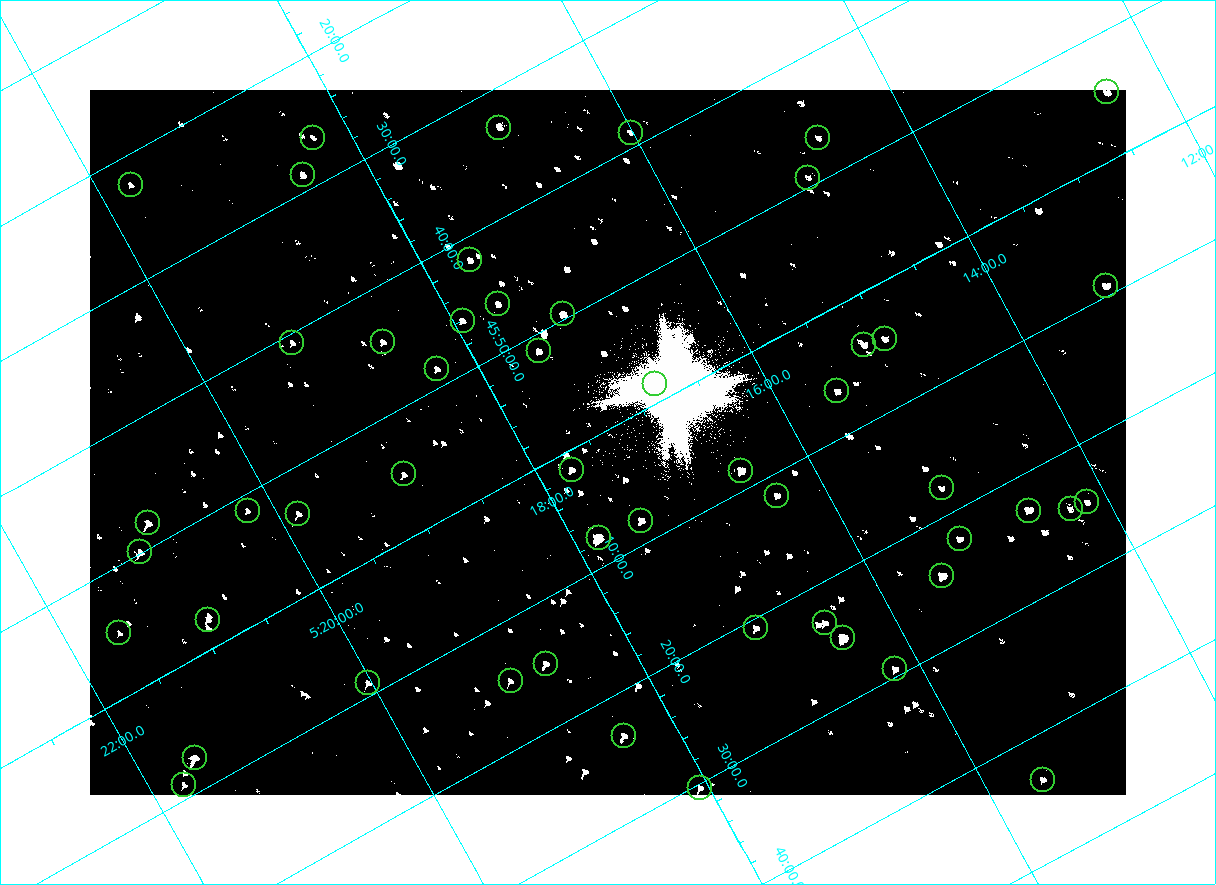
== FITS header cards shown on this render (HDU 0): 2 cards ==
NAXIS1  =                 2072
NAXIS2  =                 1410

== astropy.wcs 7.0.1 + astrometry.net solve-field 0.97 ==
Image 2072 x 1410 px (HDU 0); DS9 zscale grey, zoomed out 1/2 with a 90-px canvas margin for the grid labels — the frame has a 2x2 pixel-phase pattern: the four 2x2 pixel phases sit at different levels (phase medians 80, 80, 80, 144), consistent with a one-shot-colour (mosaic) sensor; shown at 1/2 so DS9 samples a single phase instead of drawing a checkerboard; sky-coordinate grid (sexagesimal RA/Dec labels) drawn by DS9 from the SOLVED WCS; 51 Tycho-2 reference stars matched to detected sources circled (green)
Header WCS: none
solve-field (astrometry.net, Tycho-2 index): SOLVED blind (the file carries no WCS)
Solved WCS: RA---TAN-SIP/DEC--TAN-SIP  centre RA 05:17:22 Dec +46:01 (79.34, +46.02 deg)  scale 2.54 arcsec/px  FOV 87.7' x 59.7'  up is -151 deg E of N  parity flipped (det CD > 0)
(file carries no celestial WCS; the grid is the blind solution)
Tycho-2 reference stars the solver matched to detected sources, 51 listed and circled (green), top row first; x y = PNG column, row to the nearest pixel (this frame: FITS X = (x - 90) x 2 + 1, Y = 1410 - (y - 90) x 2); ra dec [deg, ICRS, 3 dp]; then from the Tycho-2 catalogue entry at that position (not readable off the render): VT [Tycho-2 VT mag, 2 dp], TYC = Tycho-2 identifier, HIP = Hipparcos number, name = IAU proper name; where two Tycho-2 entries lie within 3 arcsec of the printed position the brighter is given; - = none
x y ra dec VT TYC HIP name
1107 92 78.114 +45.913 9.89 3345-1356-1 - -
499 128 79.231 +45.552 9.98 3358-927-1 - -
630 132 79.004 +45.647 11.41 3358-2181-1 - -
312 138 79.570 +45.438 11.18 3358-2771-1 - -
818 138 78.675 +45.779 11.07 3345-1858-1 - -
302 175 79.625 +45.478 9.93 3358-231-1 - -
808 178 78.730 +45.821 11.17 3345-560-1 - -
130 185 79.937 +45.373 10.74 3358-949-1 - -
470 260 79.411 +45.697 10.62 3358-1083-1 - -
1106 286 78.300 +46.154 9.71 3345-874-1 - -
498 304 79.404 +45.771 10.28 3358-1309-1 - -
563 314 79.298 +45.827 8.77 3358-3023-1 - -
462 321 79.483 +45.767 10.14 3358-481-1 - -
885 339 78.747 +46.074 10.28 3345-730-1 - -
382 342 79.645 +45.739 10.39 3358-323-1 - -
292 343 79.806 +45.679 11.23 3358-1039-1 - -
864 345 78.791 +46.067 9.53 3358-1478-1 - -
538 351 79.377 +45.856 9.99 3358-2785-1 - -
437 368 79.575 +45.809 10.46 3358-3067-1 - -
654 384 79.203 +45.975 10.21 3358-3142-1 - -
837 391 78.883 +46.107 10.16 3358-1042-1 - -
572 470 79.434 +46.025 9.87 3358-2812-1 - -
741 470 79.133 +46.141 8.10 3358-3148-1 - -
404 474 79.737 +45.917 10.42 3358-2222-1 - -
942 488 78.790 +46.297 10.91 3358-2798-1 - -
777 496 79.092 +46.196 10.35 3358-1074-1 - -
1087 502 78.541 +46.411 10.86 3345-1321-1 - -
1070 509 78.578 +46.409 10.96 3345-1097-1 - -
248 510 80.050 +45.855 11.27 3358-2824-1 - -
1028 510 78.654 +46.383 8.84 3345-1869-1 - -
298 514 79.963 +45.894 10.08 3358-2584-1 - -
641 520 79.360 +46.135 9.37 3358-2973-1 - -
148 523 80.238 +45.802 9.43 3358-655-1 - -
598 538 79.453 +46.128 7.41 3358-2414-1 - -
960 539 78.806 +46.372 10.28 3358-1208-1 - -
140 552 80.281 +45.832 9.52 3358-2963-1 - -
942 576 78.874 +46.406 8.07 3358-1254-1 - -
208 620 80.228 +45.962 10.38 3358-2502-1 - -
824 622 79.131 +46.386 9.87 3358-62-1 - -
756 628 79.260 +46.346 10.40 3358-902-1 - -
119 633 80.398 +45.917 10.91 3358-2348-1 - -
842 638 79.113 +46.416 6.95 3358-1284-1 - -
546 664 79.670 +46.248 10.61 3358-2504-1 - -
895 669 79.049 +46.490 10.10 3358-1590-1 - -
510 681 79.751 +46.245 10.97 3358-2202-1 - -
368 683 80.007 +46.150 10.36 3358-1438-1 - -
624 736 79.602 +46.390 9.90 3358-202-1 - -
195 758 80.388 +46.123 8.89 3358-1920-1 - -
1042 780 78.889 +46.726 10.59 3358-58-1 - -
184 785 80.435 +46.149 10.14 3358-1944-1 - -
700 788 79.516 +46.506 10.34 3358-900-1 - -